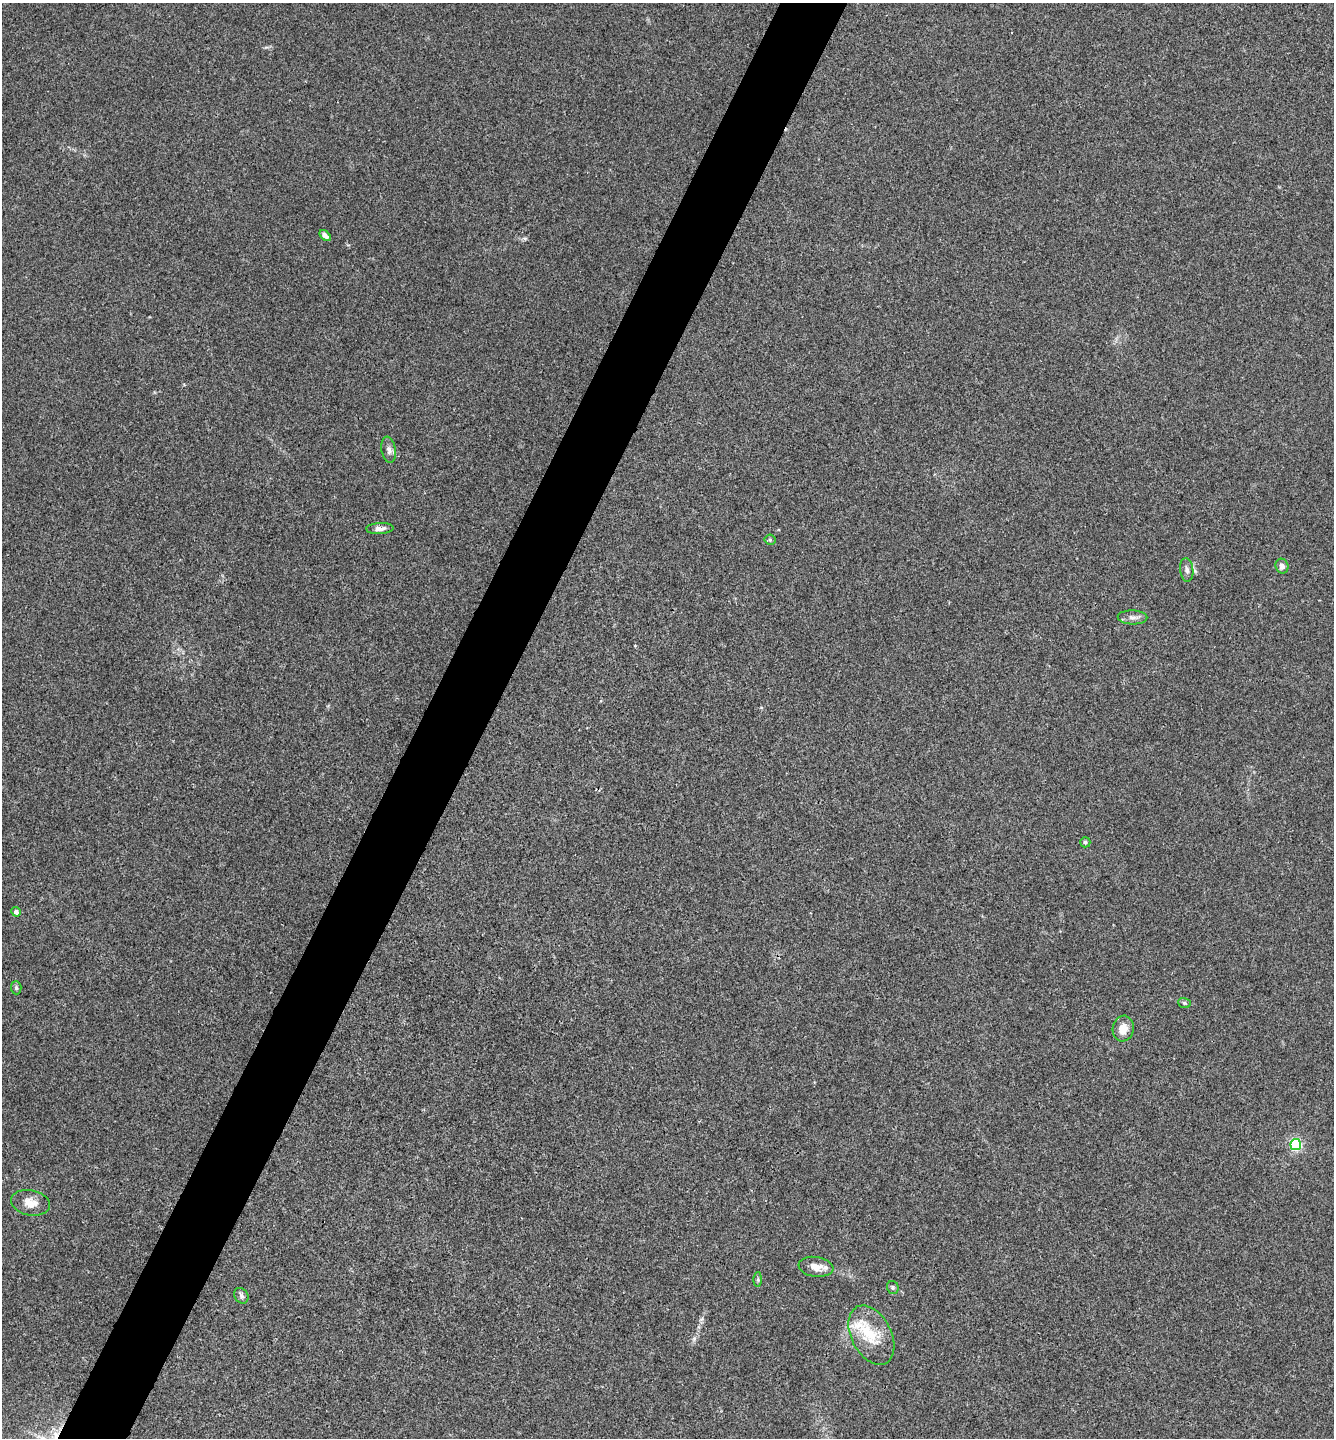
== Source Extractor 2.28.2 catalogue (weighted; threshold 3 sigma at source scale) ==
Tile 7 of 4 x 4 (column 3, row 2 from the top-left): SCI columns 2812-4143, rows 2878-4313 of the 5761 x 5752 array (HDU 1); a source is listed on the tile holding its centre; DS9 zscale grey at full resolution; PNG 1336 x 1440 px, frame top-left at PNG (2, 3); each listed source drawn as its Kron ellipse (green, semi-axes under 4 px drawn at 4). Shown black and unused: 5% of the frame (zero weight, under 3 of 4 exposures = <1% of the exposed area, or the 3 px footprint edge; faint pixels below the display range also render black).
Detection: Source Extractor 2.28.2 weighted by HDU 2 'WHT'; one run over the whole footprint, this tile lists its part. Background 0.0243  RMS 0.0045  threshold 0.0201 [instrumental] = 3 sigma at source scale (4.5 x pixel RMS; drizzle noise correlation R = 1.50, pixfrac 1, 0.05/0.05 arcsec/px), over >= 5 px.
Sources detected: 21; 2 inside a brighter listed object's ellipse — not listed separately; the other 19 listed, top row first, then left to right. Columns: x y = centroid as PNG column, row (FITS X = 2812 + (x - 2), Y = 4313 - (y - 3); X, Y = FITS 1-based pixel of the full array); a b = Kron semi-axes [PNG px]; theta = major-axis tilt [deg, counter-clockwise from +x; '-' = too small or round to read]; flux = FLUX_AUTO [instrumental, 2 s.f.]
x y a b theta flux
325 236 7 4 -43 1.7
389 450 13 7 -80 2.2
380 529 14 5 2 2.2
770 540 5 5 - 0.65
1282 566 7 6 - 2.1
1187 570 12 6 -84 1.8
1132 617 15 7 -2 2.4
1085 842 5 5 - 0.76
16 912 5 4 - 1.6
16 988 6 5 - 0.79
1184 1003 6 5 - 0.72
1123 1029 13 10 81 4.6
1296 1145 5 5 - 62
30 1203 19 12 -11 5.6
816 1267 17 10 -8 4.8
758 1279 7 4 89 0.69
893 1287 6 6 - 0.77
241 1296 8 6 -55 1.4
871 1335 32 20 -63 13